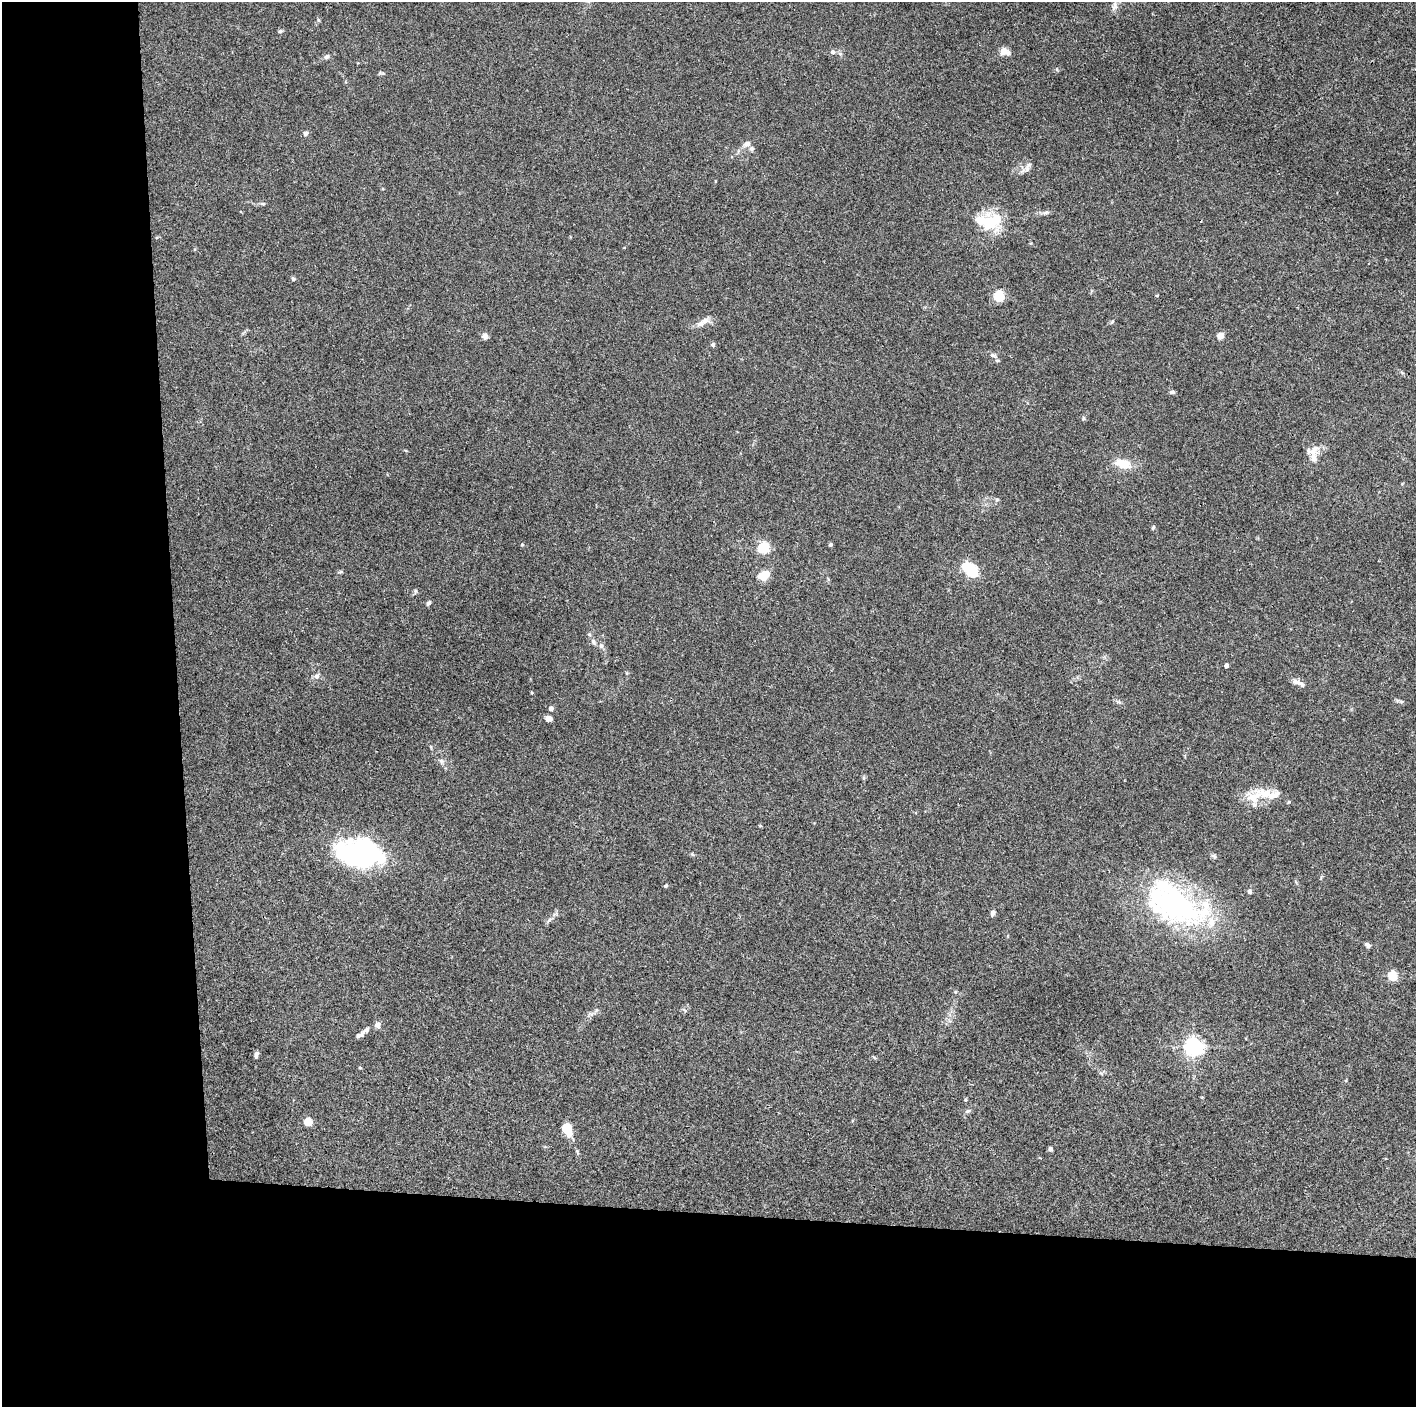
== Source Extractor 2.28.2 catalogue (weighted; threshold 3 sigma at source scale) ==
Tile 7 of 3 x 3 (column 1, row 3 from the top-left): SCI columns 1-1414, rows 2-1406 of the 4243 x 4221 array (HDU 1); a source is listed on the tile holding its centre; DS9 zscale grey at full resolution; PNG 1418 x 1409 px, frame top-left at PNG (2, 2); no overlay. Shown black and unused: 24% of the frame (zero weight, under 3 of 4 exposures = <1% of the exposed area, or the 3 px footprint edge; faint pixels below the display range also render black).
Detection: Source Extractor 2.28.2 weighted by HDU 2 'WHT'; one run over the whole footprint, this tile lists its part. Background 0.0337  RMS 0.0045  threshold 0.0201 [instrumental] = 3 sigma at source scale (4.5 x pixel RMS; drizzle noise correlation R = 1.50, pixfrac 1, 0.05/0.05 arcsec/px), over >= 5 px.
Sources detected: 74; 2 inside a brighter object's white glare — not listed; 9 inside a brighter listed object's ellipse — not listed separately; the other 63 listed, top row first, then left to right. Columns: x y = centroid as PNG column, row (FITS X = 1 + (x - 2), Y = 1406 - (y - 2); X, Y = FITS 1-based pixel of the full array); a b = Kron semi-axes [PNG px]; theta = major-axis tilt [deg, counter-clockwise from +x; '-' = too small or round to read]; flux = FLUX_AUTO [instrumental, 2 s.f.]
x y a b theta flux
1115 6 14 8 78 2.6
280 31 6 5 - 0.66
1005 51 12 8 -23 3.2
833 52 5 5 - 1.6
327 57 7 6 - 1.1
305 133 6 6 - 1.1
747 144 10 7 10 1.8
1027 169 7 6 - 1.5
263 204 8 4 0 0.7
1046 212 7 5 17 0.99
985 221 38 20 -3 16
293 279 5 4 - 0.76
1157 295 4 3 - 0.36
999 296 6 6 - 16
705 320 11 7 21 2.4
485 336 8 6 36 1.6
1220 336 4 4 - 7.8
713 345 5 5 - 0.87
993 355 9 5 -20 1.2
1172 392 6 4 6 0.85
1083 418 6 4 -72 0.57
1313 450 20 10 25 3.9
1123 463 23 12 -15 6.9
997 500 6 4 2 0.57
1153 527 6 3 62 0.5
522 544 5 3 - 0.43
831 545 5 4 - 0.66
763 548 5 5 - 48
340 572 6 4 18 0.55
972 572 5 5 - 42
763 575 13 9 28 5.6
416 591 6 4 -90 0.62
428 603 8 4 51 0.78
589 634 5 4 - 0.6
593 641 8 6 -62 1.2
601 646 6 5 - 0.91
1226 665 4 4 - 2.4
316 676 8 7 - 1.5
1298 682 17 6 -24 2.2
531 693 3 3 - 0.49
551 708 5 5 - 1.6
549 718 9 6 -11 1.8
441 761 8 5 -71 1.2
1254 797 29 14 38 9.6
357 853 52 28 -7 66
692 854 6 4 -19 0.54
666 886 4 4 - 0.65
1249 891 6 6 - 0.83
1174 904 79 38 -32 82
992 913 7 5 77 1.3
549 920 9 4 36 1.1
1367 945 7 5 -34 1.2
1392 976 5 5 - 25
377 1025 7 6 - 1.8
359 1035 10 5 19 1.4
1194 1047 6 6 - 190
256 1054 6 4 72 1.4
360 1068 5 3 - 0.36
965 1100 5 4 - 0.51
968 1111 8 5 25 0.91
308 1122 5 5 - 12
567 1129 12 9 -64 8.4
1050 1149 4 4 - 1.7
Isophote crosses this tile's border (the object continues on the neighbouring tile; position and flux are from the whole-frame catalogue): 1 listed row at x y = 1115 6